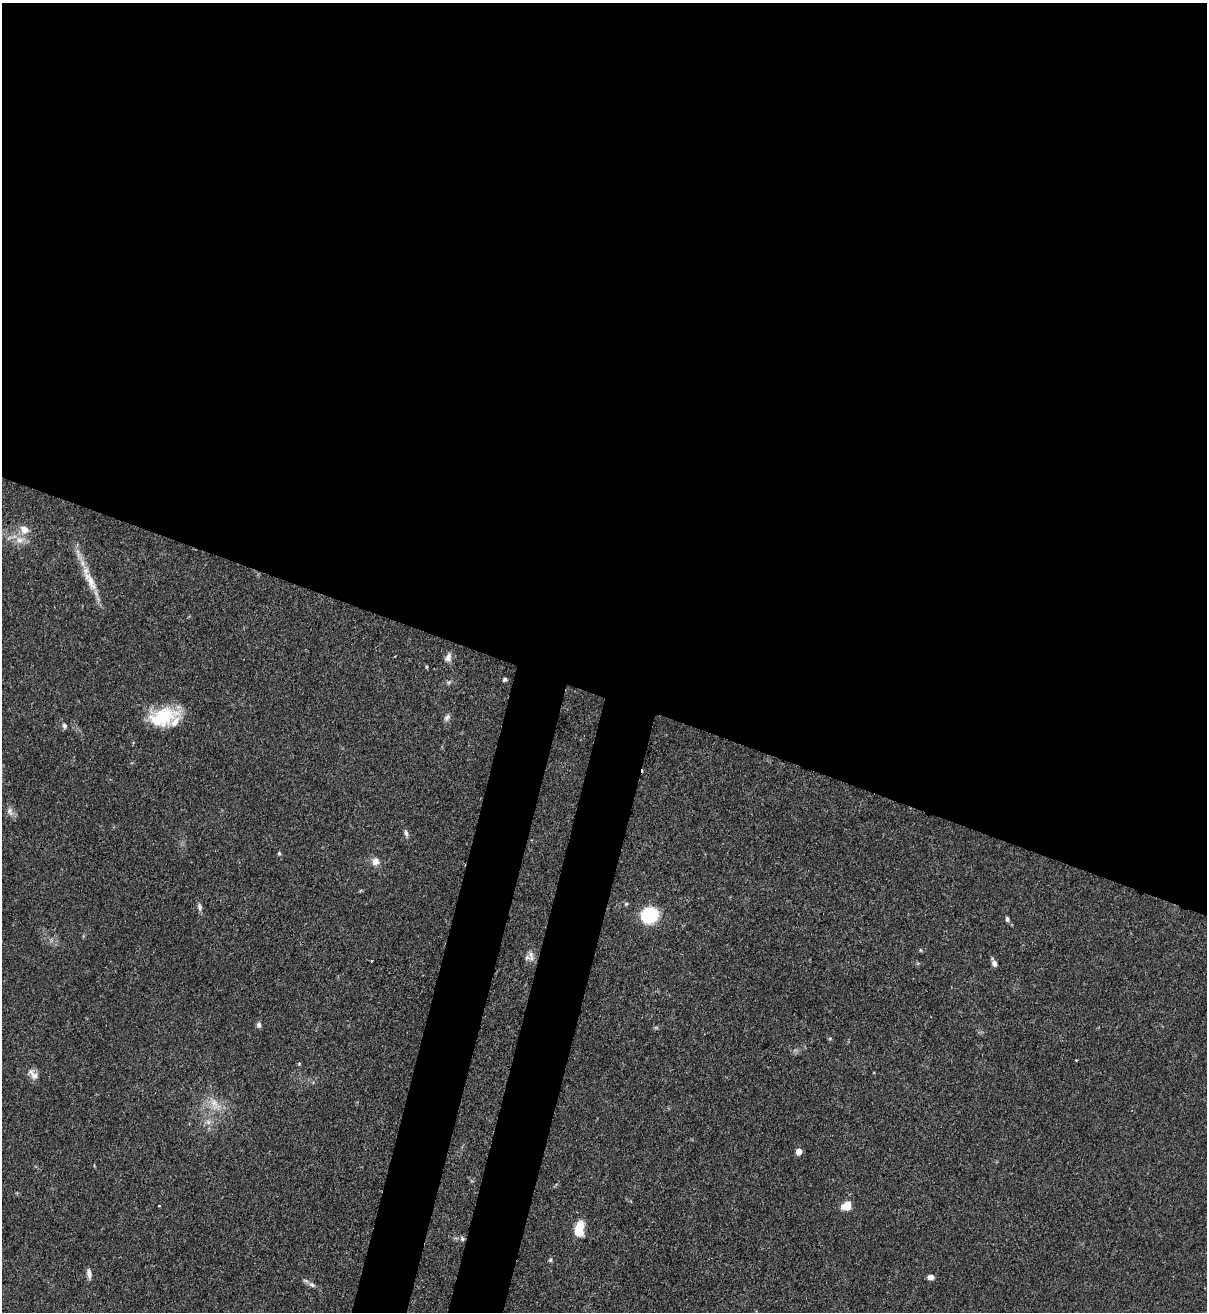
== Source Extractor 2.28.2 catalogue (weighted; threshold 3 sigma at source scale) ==
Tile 3 of 4 x 4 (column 3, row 1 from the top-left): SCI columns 2631-3835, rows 3967-5276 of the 5383 x 5308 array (HDU 1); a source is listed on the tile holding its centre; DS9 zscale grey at full resolution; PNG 1209 x 1314 px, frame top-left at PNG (2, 3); no overlay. Shown black and unused: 57% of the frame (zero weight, under 3 of 4 exposures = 7% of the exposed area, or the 3 px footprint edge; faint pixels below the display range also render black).
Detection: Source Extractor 2.28.2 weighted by HDU 2 'WHT'; one run over the whole footprint, this tile lists its part. Background 0.1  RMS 0.0041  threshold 0.0185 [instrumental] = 3 sigma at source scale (4.5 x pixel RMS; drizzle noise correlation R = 1.50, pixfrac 1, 0.05/0.05 arcsec/px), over >= 5 px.
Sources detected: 36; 2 cosmic-ray / hot-pixel residue — not listed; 2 inside a brighter listed object's ellipse — not listed separately; the other 32 listed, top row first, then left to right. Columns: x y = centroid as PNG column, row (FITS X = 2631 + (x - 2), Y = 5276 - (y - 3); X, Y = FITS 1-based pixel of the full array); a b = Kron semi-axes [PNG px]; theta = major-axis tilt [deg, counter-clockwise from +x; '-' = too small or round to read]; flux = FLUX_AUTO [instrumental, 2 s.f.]
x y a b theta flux
24 529 12 10 -39 3.7
20 540 12 8 13 3.3
91 582 29 10 -67 7.4
448 657 11 8 75 2.1
504 679 6 4 38 0.64
163 717 35 19 18 19
447 717 10 6 58 1.3
64 726 7 6 - 0.95
10 811 12 7 -75 1.9
406 833 9 5 -68 1.1
279 853 5 4 - 0.49
375 861 10 10 - 2.6
626 904 6 3 45 0.46
200 907 9 6 -79 1.2
649 915 12 10 42 34
1007 919 6 4 -81 0.86
531 956 15 6 -83 2.2
372 961 3 2 - 0.57
994 963 9 5 -68 1.6
259 1025 7 6 - 1.1
299 1064 5 4 - 0.44
33 1074 18 9 -52 2.7
215 1104 22 11 -56 6.2
208 1122 8 6 -46 1.5
799 1151 5 4 - 4.7
846 1206 10 7 28 6
579 1228 16 8 81 9.2
462 1239 7 5 -48 0.85
550 1260 5 5 - 0.55
89 1273 13 5 -82 1.8
930 1277 6 5 - 2.2
312 1285 9 6 -25 1.4
Overlapping masked pixels (flux is a lower limit): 1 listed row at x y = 462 1239